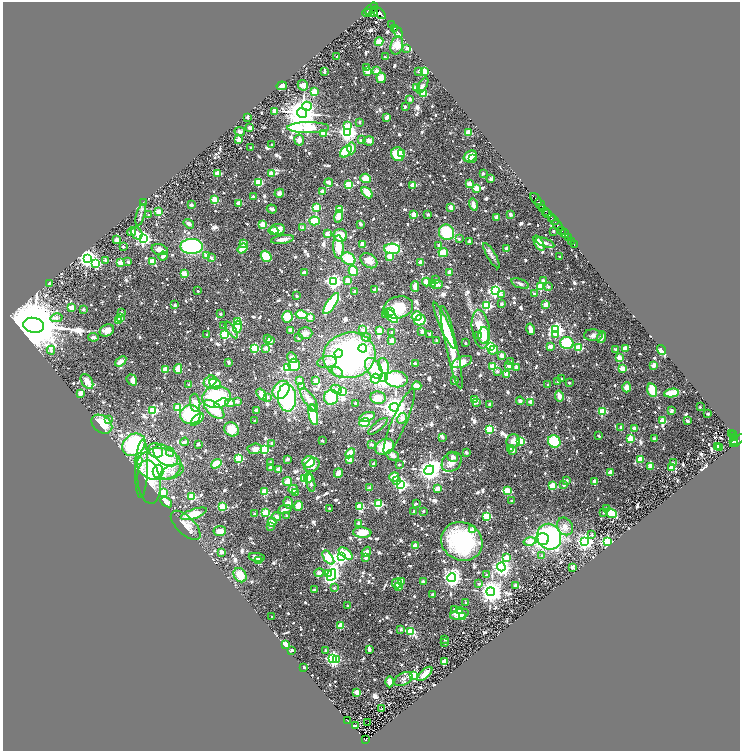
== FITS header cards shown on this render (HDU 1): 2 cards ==
NAXIS1  =                 1475
NAXIS2  =                 1497

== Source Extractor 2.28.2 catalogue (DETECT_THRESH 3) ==
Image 1475 x 1497 px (HDU 1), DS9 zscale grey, zoomed out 1/2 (1 PNG px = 2 x 2 image px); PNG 742 x 753 px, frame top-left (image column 2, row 1497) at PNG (3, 2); each listed source drawn as its Kron ellipse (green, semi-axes under 4 px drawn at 4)
Background 1.03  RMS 0.063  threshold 0.188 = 3 sigma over >= 5 px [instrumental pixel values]
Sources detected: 1335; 112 cannot appear on this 1/2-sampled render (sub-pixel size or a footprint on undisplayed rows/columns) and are neither listed nor drawn; of the other 1223, the 500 brightest by FLUX_AUTO listed and drawn (723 fainter detections omitted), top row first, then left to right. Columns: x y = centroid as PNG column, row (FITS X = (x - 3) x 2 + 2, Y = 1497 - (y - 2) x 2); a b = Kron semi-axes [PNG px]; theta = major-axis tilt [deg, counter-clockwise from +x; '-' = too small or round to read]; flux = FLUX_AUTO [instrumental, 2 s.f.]
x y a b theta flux
375 6 2 1 - 470
371 9 7 4 44 4000
367 13 4 2 - 520
374 13 4 2 - 1400
379 13 8 4 -38 4300
392 25 3 2 - 980
395 28 2 2 - 620
398 32 6 3 -61 1700
379 41 4 4 - 91
397 45 9 6 76 220
407 48 2 2 - 80
337 56 2 2 - 51
385 57 2 2 - 41
367 67 3 2 - 87
368 71 3 2 - 380
376 71 2 2 - 160
419 71 2 2 - 53
424 71 3 3 - 610
324 72 2 2 - 54
381 78 5 4 - 180
303 85 5 5 - 70
422 85 9 4 60 53
282 86 5 3 - 45
416 88 3 2 - 330
314 92 3 2 - 460
424 93 3 3 - 500
410 99 2 2 - 100
307 106 5 4 - 350
405 106 2 2 - 40
275 112 2 2 - 220
302 113 5 4 - 28000
247 117 2 2 - 73
387 117 3 2 - 72
360 122 2 2 - 40
348 126 3 3 - 220
250 128 2 2 - 150
308 128 21 5 0 2300
240 131 5 3 - 49
348 132 4 4 - 6500
324 133 3 3 - 440
468 133 4 3 - 190
238 140 2 2 - 250
299 140 5 5 - 74
361 140 2 2 - 54
369 141 5 4 - 61
272 145 2 2 - 53
250 148 2 2 - 51
352 148 6 3 -90 97
346 151 7 4 49 490
398 154 7 6 - 330
402 154 3 3 - 130
470 156 7 5 34 220
473 159 3 2 - 43
218 173 3 3 - 480
483 173 2 2 - 54
271 174 2 2 - 280
366 178 5 4 - 160
490 179 2 2 - 120
259 182 3 3 - 660
329 182 4 3 - 76
349 184 3 3 - 750
469 184 2 2 - 240
413 185 3 2 - 230
476 188 2 2 - 280
322 191 2 2 - 170
279 193 5 4 - 51
367 193 7 3 -47 240
253 196 2 2 - 48
536 199 7 2 -50 1500
215 200 3 3 - 510
143 203 3 2 - 54
239 203 2 2 - 270
540 204 6 2 -54 1900
191 205 2 2 - 140
473 205 6 3 -75 73
450 207 2 2 - 190
316 208 3 3 - 610
272 209 5 4 - 40
340 209 3 3 - 410
543 209 4 2 - 250
545 211 2 1 - 530
159 212 3 2 - 360
413 214 2 2 - 290
428 214 2 2 - 70
511 214 2 2 - 120
548 214 4 2 - 860
141 215 11 3 74 43
149 215 2 2 - 46
338 216 6 4 78 110
551 217 3 2 - 600
497 218 2 2 - 210
554 220 5 2 - 490
314 221 5 4 - 240
189 224 5 4 - 46
360 224 2 2 - 89
263 225 3 3 - 380
558 225 6 2 -48 2100
302 228 2 2 - 96
278 229 7 5 6 170
562 230 2 2 - 800
273 231 5 4 - 42
554 231 2 2 - 53
132 232 4 3 - 62
447 232 8 7 - 500
137 233 7 5 -58 85
565 233 4 2 - 1600
327 234 2 2 - 210
340 235 7 6 - 200
568 238 3 2 - 280
143 239 4 4 - 4300
283 239 11 4 7 69
459 239 2 2 - 41
117 240 2 2 - 220
469 241 2 2 - 93
571 241 3 1 - 96
244 243 3 2 - 180
539 243 8 4 -61 140
545 243 10 3 -21 45
363 244 4 3 - 76
574 244 2 1 - 46
439 245 2 2 - 90
192 246 11 7 -1 1500
123 247 2 2 - 71
338 247 11 5 -88 220
242 248 5 4 - 200
392 249 8 5 -2 510
507 249 2 2 - 210
160 250 8 5 -17 90
443 252 5 4 - 210
163 256 4 3 - 58
206 256 3 2 - 83
266 256 6 5 - 290
491 256 14 4 -60 49
390 257 4 3 - 140
560 257 2 2 - 52
88 258 4 4 - 6800
211 258 2 2 - 53
348 259 7 5 -33 400
105 260 2 2 - 55
152 261 2 2 - 370
369 261 9 6 -34 120
120 262 2 2 - 340
128 262 2 2 - 56
421 262 2 2 - 250
95 263 4 3 - 760
353 271 5 4 - 340
450 272 2 2 - 160
304 273 4 3 - 55
184 274 3 3 - 450
348 280 3 3 - 93
436 280 2 2 - 40
543 280 3 2 - 86
333 281 4 4 - 3900
426 282 4 4 - 130
50 283 2 2 - 110
433 283 2 2 - 140
520 284 9 4 -20 40
437 285 6 3 3 120
415 286 5 4 - 91
541 287 3 3 - 740
548 287 3 2 - 42
375 290 2 2 - 140
198 291 2 2 - 42
355 291 2 2 - 120
495 291 4 4 - 3100
535 294 2 2 - 130
502 295 3 2 - 62
297 296 2 2 - 60
331 304 12 4 56 980
501 304 2 2 - 86
175 305 2 2 - 87
546 305 3 2 - 310
487 306 3 3 - 1000
398 307 15 11 13 380
72 308 4 3 - 93
83 310 2 2 - 96
391 311 2 2 - 71
121 313 2 2 - 59
220 314 2 2 - 43
385 314 3 2 - 50
301 315 6 3 -11 260
391 316 8 4 -46 500
417 316 5 4 - 270
287 317 6 5 - 200
310 317 3 3 - 100
56 318 6 4 14 58
120 318 3 2 - 120
118 320 3 2 - 350
420 320 6 5 - 250
237 321 3 3 - 430
34 325 10 7 -11 130000
224 326 3 2 - 48
444 326 25 4 -66 280
237 327 6 4 72 270
481 329 19 8 -81 280
530 329 6 3 -77 69
107 330 7 5 27 130
231 330 10 4 -54 52
291 330 3 3 - 61
363 330 2 2 - 61
380 330 3 3 - 140
556 330 4 3 - 3500
422 331 2 2 - 110
392 332 2 2 - 48
305 333 7 6 - 59
556 334 3 3 - 180
207 335 3 2 - 61
225 335 3 3 - 1100
430 335 3 3 - 44
479 335 2 2 - 44
484 335 8 5 89 260
593 335 9 6 -3 52
93 337 5 3 - 45
367 337 4 4 - 61
602 337 6 3 70 56
268 338 3 3 - 100
299 338 2 2 - 67
270 341 2 2 - 150
392 341 3 3 - 120
437 341 2 2 - 60
465 343 2 2 - 48
567 343 7 6 - 470
491 346 3 3 - 970
550 346 4 4 - 42
452 347 42 5 -77 480
255 348 3 3 - 980
266 348 2 2 - 160
363 348 4 4 - 170
578 348 3 3 - 700
625 348 4 3 - 99
616 349 3 2 - 46
51 350 4 2 - 110
493 350 5 2 - 150
662 350 5 2 - 430
338 353 4 4 - 260
349 355 26 22 12 3300
502 355 2 2 - 230
292 358 6 3 -52 86
619 358 2 2 - 310
121 361 6 4 37 97
229 362 2 2 - 88
327 362 9 5 7 60
462 362 10 5 22 150
511 362 2 2 - 95
415 363 2 2 - 84
294 365 6 6 - 170
654 365 2 2 - 200
384 366 8 5 -75 220
493 366 3 3 - 660
509 366 2 2 - 170
516 367 2 2 - 190
287 368 3 3 - 1100
374 368 12 7 -56 470
178 369 5 4 - 120
622 369 2 2 - 360
165 370 3 2 - 350
497 371 2 2 - 64
337 372 6 4 -40 80
507 374 2 2 - 240
383 378 4 4 - 9100
376 379 5 4 - 300
396 379 11 8 -5 490
561 379 2 2 - 40
132 380 6 4 -52 90
299 380 2 2 - 87
316 380 4 3 - 49
87 381 8 5 -57 88
210 381 7 5 36 190
454 381 2 2 - 60
558 382 2 2 - 40
569 383 2 2 - 64
215 384 6 5 - 190
189 385 2 2 - 77
548 385 2 2 - 44
302 386 3 2 - 88
417 386 4 3 - 220
627 387 5 4 - 86
336 389 6 4 -27 52
281 390 10 7 52 550
652 390 7 5 -75 280
342 392 3 3 - 630
81 393 4 3 - 140
671 393 7 4 8 330
262 394 6 4 -54 130
559 396 5 4 - 79
217 397 14 11 8 950
267 397 2 2 - 75
331 397 7 7 - 470
287 398 14 9 -86 1700
378 398 8 6 -10 150
309 399 13 5 -54 120
474 400 3 2 - 340
237 401 2 2 - 130
520 401 4 3 - 41
531 402 2 2 - 170
195 403 9 5 -84 93
221 403 7 4 18 110
230 403 5 4 - 97
476 403 2 2 - 42
355 404 2 2 - 52
489 404 2 2 - 60
394 407 5 4 - 14000
700 407 2 2 - 53
178 408 3 3 - 520
214 409 12 6 -41 490
314 409 3 3 - 100
153 410 3 3 - 1100
257 410 3 3 - 87
602 411 3 3 - 680
671 411 2 2 - 110
708 414 2 2 - 91
190 415 10 9 - 870
313 415 11 4 -78 770
367 417 8 3 18 140
402 418 6 4 62 44
109 419 3 3 - 43
197 419 8 4 42 320
255 421 2 2 - 60
662 421 3 3 - 450
688 421 2 2 - 100
364 422 5 4 - 360
399 422 35 7 67 120
102 424 11 8 -36 300
378 426 12 3 39 41
621 427 2 2 - 77
634 428 2 2 - 140
232 429 8 6 -38 220
490 429 3 3 - 800
732 433 2 2 - 100
733 435 2 2 - 190
599 436 2 2 - 63
443 437 2 2 - 63
735 437 3 2 - 210
630 438 3 3 - 630
654 439 2 2 - 120
322 441 2 2 - 51
513 441 7 6 - 87
520 441 3 3 - 570
554 441 6 6 - 520
734 441 2 2 - 350
737 441 9 3 38 730
185 442 4 2 - 74
733 442 3 2 - 480
272 443 2 2 - 100
198 444 2 2 - 99
371 444 2 2 - 94
134 445 12 10 40 1200
718 446 2 2 - 100
385 447 10 7 28 350
720 447 2 2 - 60
511 448 2 2 - 62
255 449 7 5 3 81
156 450 8 7 - 200
264 450 3 3 - 1200
513 451 2 2 - 150
170 452 4 4 - 47
466 452 2 2 - 82
350 453 5 3 - 160
165 455 14 8 -36 190
393 455 7 4 -28 57
452 457 6 4 -32 40
239 458 3 3 - 910
287 459 2 2 - 65
350 459 2 2 - 300
640 459 2 2 - 350
139 461 3 3 - 110
271 462 2 2 - 68
309 462 6 5 - 200
452 462 11 8 42 97
374 463 2 2 - 42
673 463 2 2 - 80
159 464 22 16 -1 1600
216 464 5 4 - 240
399 464 2 2 - 49
312 465 8 6 37 120
650 466 3 2 - 260
270 467 2 2 - 61
671 468 3 2 - 260
142 469 29 6 88 150
279 469 2 2 - 300
429 470 5 4 - 13000
158 471 7 5 85 170
172 472 12 6 21 92
610 472 2 2 - 200
338 473 5 4 - 88
309 477 5 4 - 73
394 477 5 4 - 220
304 479 3 3 - 880
397 480 3 2 - 63
567 480 2 2 - 75
595 481 2 2 - 190
149 482 22 11 -83 430
287 482 5 4 - 110
311 483 9 3 -80 48
400 484 4 3 - 3300
564 485 2 2 - 95
552 486 3 3 - 490
369 488 2 2 - 130
437 488 4 3 - 88
293 489 4 3 - 98
507 491 4 3 - 140
264 492 3 3 - 560
163 493 4 3 - 390
295 493 2 2 - 140
191 496 3 3 - 750
512 501 2 2 - 63
166 502 6 4 -34 55
288 503 6 4 -72 48
416 503 2 2 - 43
378 504 3 3 - 880
298 506 5 4 - 170
223 507 3 3 - 650
360 507 3 2 - 610
329 508 2 2 - 52
607 508 2 2 - 67
285 509 7 3 11 51
414 511 2 2 - 43
423 511 2 2 - 46
265 513 3 3 - 770
604 513 2 2 - 41
611 513 6 4 -26 250
194 514 13 4 18 290
254 514 2 2 - 46
286 516 2 2 - 58
487 516 3 3 - 920
276 517 4 3 - 70
272 522 4 4 - 150
358 523 2 2 - 85
186 525 19 9 -44 140
270 526 2 2 - 54
565 526 9 7 -57 88
473 530 3 3 - 340
220 531 6 5 - 100
362 533 9 5 -4 190
592 535 2 2 - 45
549 537 13 12 - 2800
543 539 6 6 - 850
462 541 21 19 -27 1400
530 542 6 4 13 330
585 542 4 4 - 5000
607 542 3 3 - 2000
415 545 2 2 - 260
221 552 2 2 - 180
366 552 5 4 - 67
346 554 8 4 -37 310
341 556 4 3 - 3900
541 556 3 2 - 56
257 557 8 4 -9 68
328 558 8 4 -53 1700
366 558 2 2 - 110
506 558 3 3 - 340
258 560 2 2 - 140
501 567 4 4 - 6000
573 567 2 2 - 140
319 573 4 4 - 61
328 573 4 3 - 190
240 575 8 6 -56 200
331 575 6 4 64 2000
487 575 2 2 - 54
452 578 4 4 - 6800
401 581 2 2 - 230
423 581 2 2 - 81
397 583 5 5 - 57
479 584 2 2 - 44
516 586 2 2 - 240
399 587 2 2 - 230
334 588 2 2 - 45
314 590 2 2 - 80
491 592 4 4 - 14000
433 594 2 2 - 110
465 602 2 2 - 44
348 606 2 2 - 53
455 610 3 2 - 130
459 611 2 2 - 110
459 614 9 5 14 120
272 617 2 2 - 40
462 617 2 2 - 270
340 626 3 2 - 390
401 630 2 2 - 67
410 631 3 3 - 880
445 639 2 2 - 57
444 643 2 2 - 64
285 645 3 2 - 390
369 649 3 2 - 90
292 650 2 2 - 74
325 650 2 2 - 41
333 659 4 3 - 3700
336 660 4 3 - 280
444 662 3 2 - 370
304 667 2 2 - 110
425 674 9 4 43 110
414 675 3 3 - 760
403 679 10 6 30 44
389 682 5 3 - 99
357 692 2 2 - 360
382 709 2 2 - 42
348 721 3 1 - 54
368 723 2 1 - 88
355 726 2 2 - 48
366 740 3 3 - 160
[723 fainter detections neither listed nor drawn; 112 sub-pixel or undisplayed-footprint detections neither listed nor drawn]